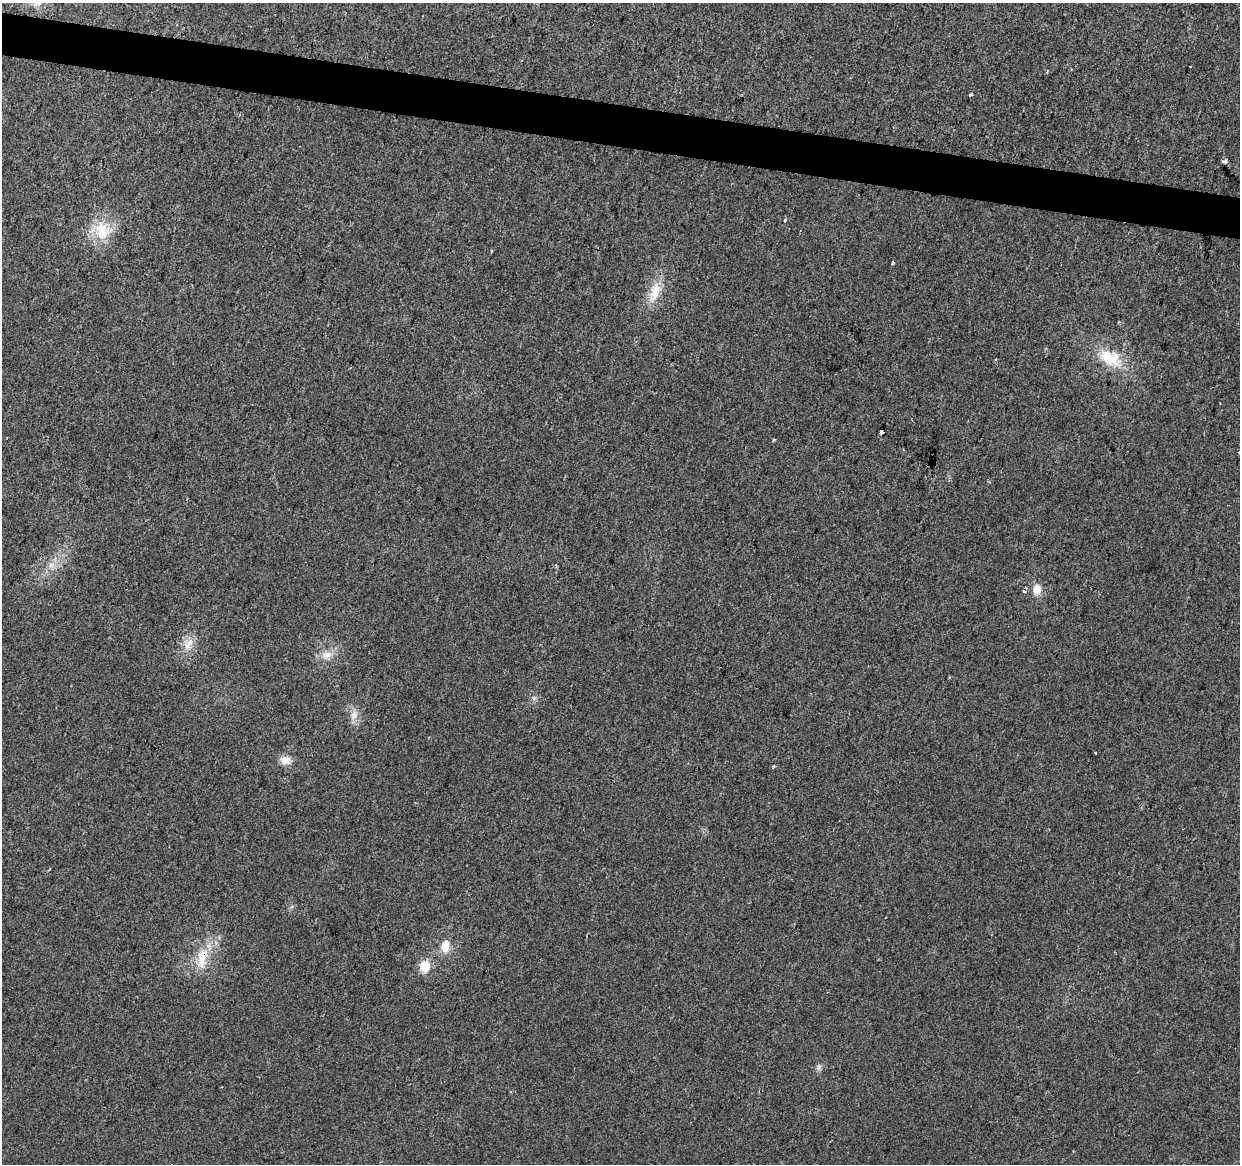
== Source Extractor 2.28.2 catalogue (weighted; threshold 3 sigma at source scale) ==
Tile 11 of 4 x 4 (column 3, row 3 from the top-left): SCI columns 2487-3724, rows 1448-2609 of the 4961 x 5162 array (HDU 1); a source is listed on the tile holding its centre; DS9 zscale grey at full resolution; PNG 1242 x 1166 px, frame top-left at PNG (2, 3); no overlay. Shown black and unused: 4% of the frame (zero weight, under 2 of 3 exposures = <1% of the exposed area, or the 3 px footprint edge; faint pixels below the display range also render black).
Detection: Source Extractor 2.28.2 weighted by HDU 2 'WHT'; one run over the whole footprint, this tile lists its part. Background 0.0101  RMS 0.0057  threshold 0.0259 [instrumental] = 3 sigma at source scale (4.5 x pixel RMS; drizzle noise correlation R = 1.50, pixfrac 1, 0.0396/0.0396 arcsec/px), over >= 5 px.
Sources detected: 23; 1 cosmic-ray / hot-pixel residue — not listed; the other 22 listed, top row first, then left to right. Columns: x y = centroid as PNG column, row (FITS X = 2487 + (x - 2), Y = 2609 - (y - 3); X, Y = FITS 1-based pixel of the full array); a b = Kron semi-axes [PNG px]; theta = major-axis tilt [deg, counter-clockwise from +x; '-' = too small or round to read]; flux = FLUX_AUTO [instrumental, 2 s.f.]
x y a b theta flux
971 95 3 3 - 1.1
1225 161 4 3 - 2.2
785 220 4 3 - 1.7
102 231 26 19 -77 17
492 251 3 3 - 0.59
892 263 4 3 - 1.6
655 292 31 12 71 12
1110 358 30 18 -26 20
881 432 5 4 - 3.9
1239 452 3 3 - 0.94
51 565 10 5 35 2.7
1037 589 13 10 82 5.9
188 644 19 8 53 5.6
327 655 14 9 13 5
354 715 14 8 82 4.2
1095 753 3 3 - 1.2
286 760 12 10 -6 5.2
773 767 4 3 - 0.88
445 946 15 10 83 7.1
202 958 31 12 83 14
425 966 6 6 - 25
819 1067 7 6 - 1.5
Overlapping masked pixels (flux is a lower limit): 1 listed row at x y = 202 958
Isophote crosses this tile's border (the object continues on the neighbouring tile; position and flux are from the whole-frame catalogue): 1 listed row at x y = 1239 452